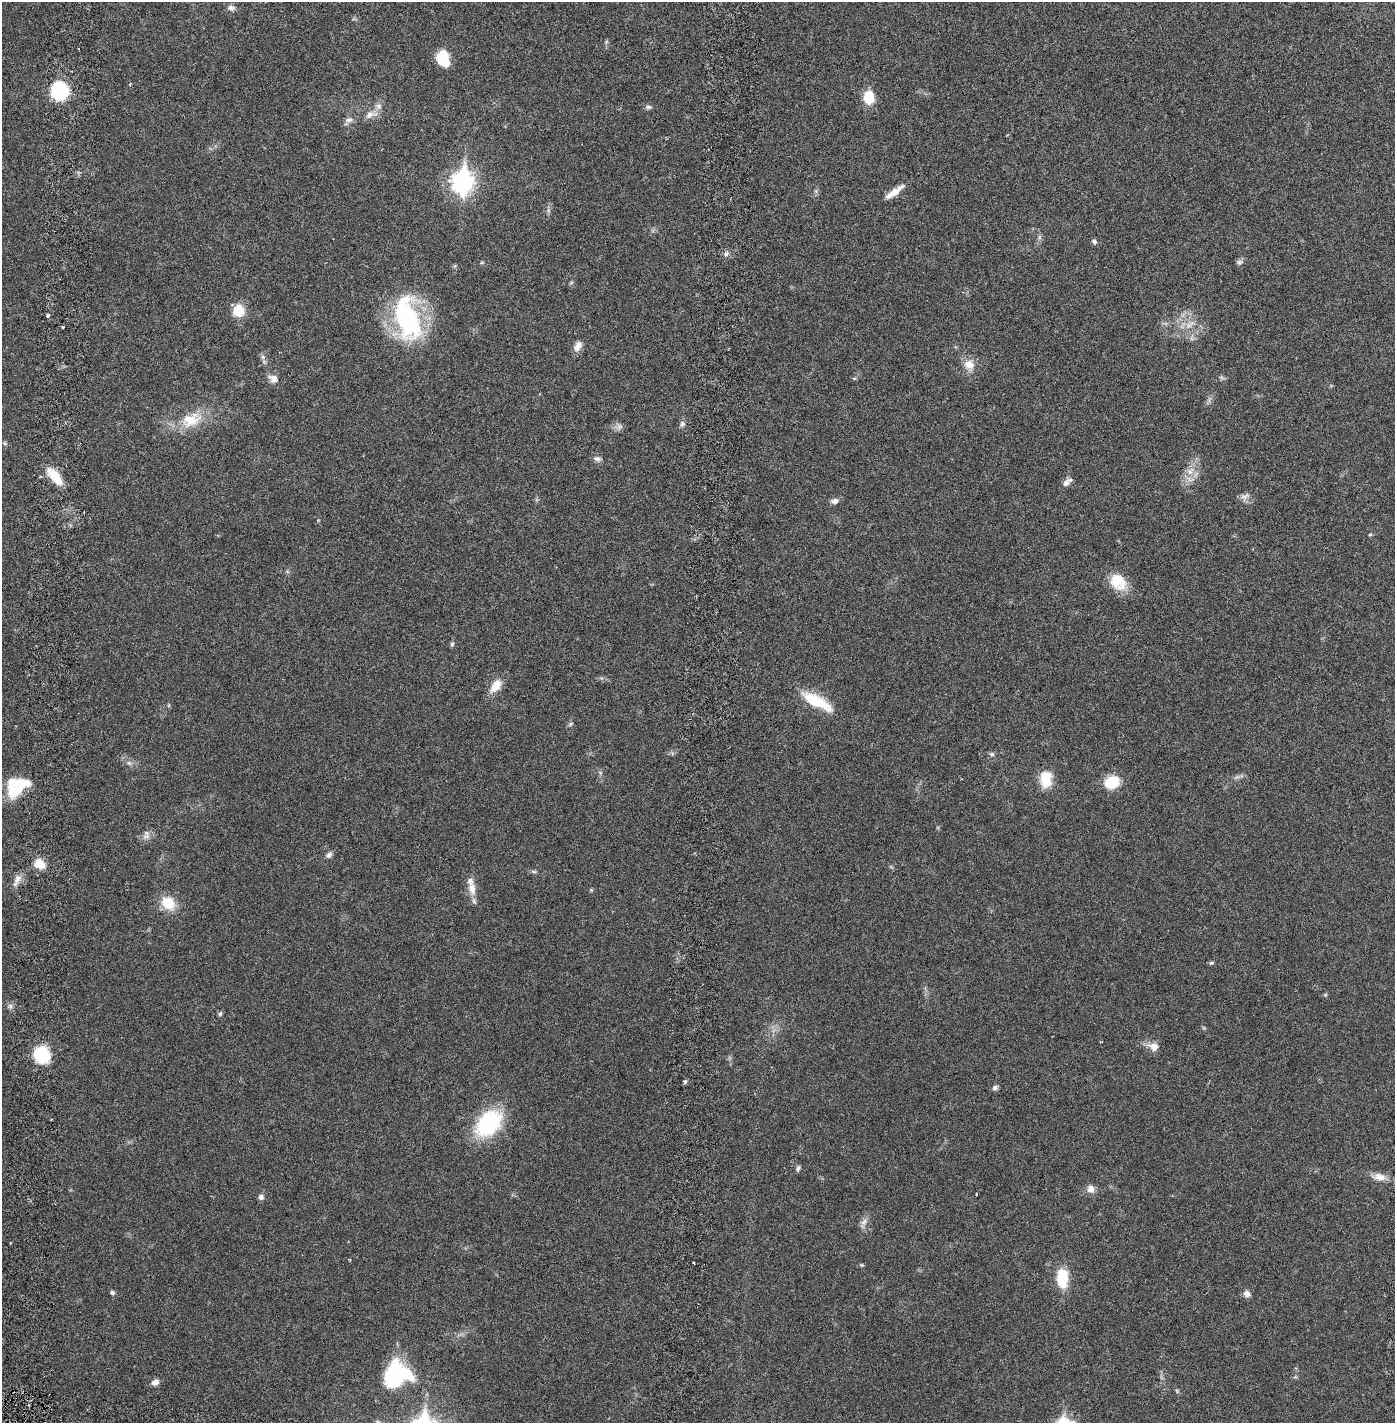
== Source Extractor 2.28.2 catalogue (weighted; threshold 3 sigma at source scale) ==
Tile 11 of 4 x 4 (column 3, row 3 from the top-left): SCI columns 2888-4280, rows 1509-2929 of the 5884 x 5856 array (HDU 1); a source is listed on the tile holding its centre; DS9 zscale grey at full resolution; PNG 1397 x 1425 px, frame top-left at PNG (2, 2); no overlay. Shown black and unused: <1% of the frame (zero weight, under 2 of 6 exposures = <1% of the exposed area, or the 3 px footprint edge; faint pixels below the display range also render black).
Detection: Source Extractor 2.28.2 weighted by HDU 2 'WHT'; one run over the whole footprint, this tile lists its part. Background 0.0212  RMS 0.0033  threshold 0.0135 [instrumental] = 3 sigma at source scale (4.09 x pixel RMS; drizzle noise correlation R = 1.36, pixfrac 0.8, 0.05/0.05 arcsec/px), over >= 5 px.
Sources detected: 82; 3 inside a brighter object's white glare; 1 cosmic-ray / hot-pixel residue — not listed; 3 inside a brighter listed object's ellipse — not listed separately; the other 75 listed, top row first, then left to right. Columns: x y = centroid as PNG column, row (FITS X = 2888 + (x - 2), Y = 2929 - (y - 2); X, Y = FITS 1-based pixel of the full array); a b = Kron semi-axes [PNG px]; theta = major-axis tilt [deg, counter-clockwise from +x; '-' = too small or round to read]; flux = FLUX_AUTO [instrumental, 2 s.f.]
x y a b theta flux
231 8 10 7 -8 0.8
606 42 7 4 72 0.3
444 55 16 12 -3 3.4
59 90 19 18 - 11
869 97 14 11 -81 4.3
648 107 8 5 -9 0.46
370 115 18 8 14 1.7
349 120 11 6 7 0.77
462 182 10 8 86 96
894 192 26 6 36 2.2
1039 237 7 4 90 0.41
1094 241 7 6 - 0.46
726 254 6 5 - 0.49
482 262 6 3 19 0.2
1239 262 10 5 5 0.5
238 311 12 11 - 4.3
48 316 4 3 - 0.37
407 318 48 25 -74 29
1189 324 16 7 31 1.6
63 327 3 3 - 0.2
578 346 13 8 59 1.4
263 357 6 5 - 0.46
969 365 15 14 - 2.3
854 378 6 4 -18 0.22
273 379 12 9 -37 1.3
191 420 30 19 20 6.1
682 424 8 7 - 0.54
619 427 9 7 1 0.77
4 443 6 4 -71 0.27
597 459 10 7 -10 0.74
1190 471 12 9 60 1.9
55 476 23 9 -50 4.3
1066 483 11 8 45 0.99
1245 496 13 7 22 0.91
835 501 10 7 9 0.89
1370 535 6 4 1 0.2
1118 582 22 17 -51 4.9
452 644 6 6 - 0.35
496 686 18 10 55 2.7
816 701 39 12 -29 7.3
570 724 7 5 37 0.34
992 754 7 5 -16 0.45
129 763 6 6 - 0.52
1046 779 20 14 90 4.1
1112 782 16 12 22 5.5
15 791 24 22 35 6.4
146 836 11 6 6 0.94
329 855 8 6 41 0.66
39 864 14 11 -32 2.3
534 871 9 4 -9 0.36
17 880 18 7 64 1.3
472 888 18 10 -80 2.1
168 903 17 13 -40 4.3
1211 963 7 4 18 0.29
10 1006 8 6 -89 0.56
220 1014 7 5 73 0.36
1153 1046 13 9 -22 1.8
42 1055 19 17 -68 7
685 1082 6 5 - 0.36
995 1088 7 6 - 0.56
488 1123 27 18 48 19
798 1168 8 5 74 0.42
1379 1177 19 9 -9 1.9
1091 1189 10 9 - 1.3
261 1197 7 6 - 0.65
864 1222 12 6 45 0.87
10 1243 3 2 - 0.15
694 1263 3 2 - 0.15
862 1265 5 5 - 0.21
1062 1278 18 10 -89 7.1
112 1292 6 5 - 0.36
1247 1294 10 8 -27 0.91
394 1375 30 18 81 14
155 1382 9 7 27 0.99
1177 1391 6 4 -71 0.26